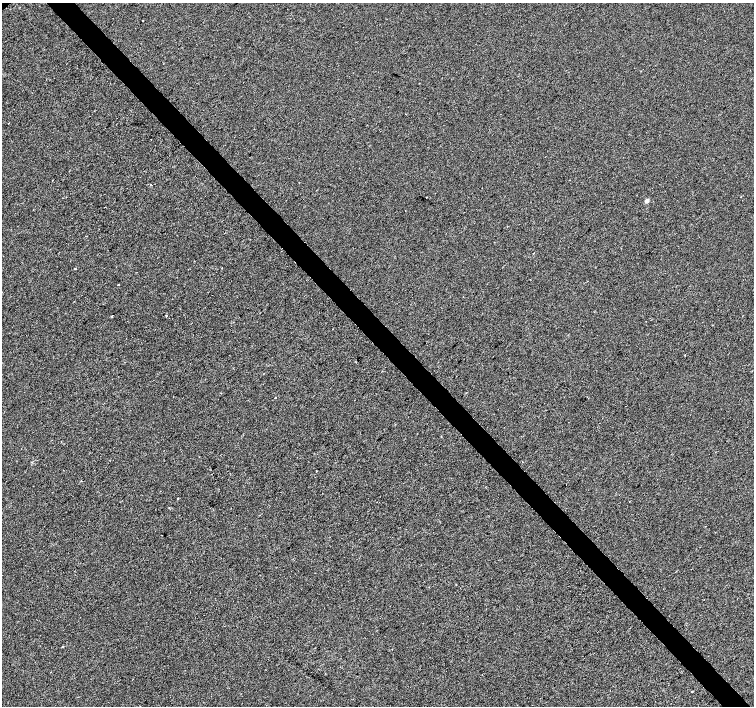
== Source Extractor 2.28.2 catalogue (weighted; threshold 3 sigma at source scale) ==
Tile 6 of 4 x 4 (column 2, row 2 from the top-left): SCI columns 1510-3013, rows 3028-4435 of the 6021 x 5991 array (HDU 1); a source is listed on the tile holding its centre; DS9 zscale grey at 2 x 2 block average (1 PNG px = mean of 2 x 2 image px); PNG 756 x 708 px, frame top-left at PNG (2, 3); no overlay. Shown black and unused: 4% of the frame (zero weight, under 2 of 3 exposures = <1% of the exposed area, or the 3 px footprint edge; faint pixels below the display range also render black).
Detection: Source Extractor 2.28.2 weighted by HDU 2 'WHT'; one run over the whole footprint, this tile lists its part. Background -2.44e-04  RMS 0.0042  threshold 0.0187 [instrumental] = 3 sigma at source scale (4.5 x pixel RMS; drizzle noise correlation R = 1.50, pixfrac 1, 0.0396/0.0396 arcsec/px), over >= 5 px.
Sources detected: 16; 2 cosmic-ray / hot-pixel residue — not listed; the other 14 listed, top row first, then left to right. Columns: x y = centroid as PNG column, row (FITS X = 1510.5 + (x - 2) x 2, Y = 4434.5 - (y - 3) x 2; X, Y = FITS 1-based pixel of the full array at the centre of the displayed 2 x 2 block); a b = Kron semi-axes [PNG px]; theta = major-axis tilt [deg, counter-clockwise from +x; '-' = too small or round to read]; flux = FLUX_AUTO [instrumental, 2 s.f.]
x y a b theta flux
143 21 2 2 - 2.2
151 185 2 2 - 3.7
426 197 2 2 - 1.7
647 201 3 2 - 5.3
105 207 2 2 - 0.74
118 285 2 2 - 1.6
112 316 3 2 - 1
166 316 2 2 - 2.5
275 398 2 2 - 0.71
522 461 2 2 - 0.89
316 471 2 2 - 2.1
178 498 2 2 - 2.5
62 646 2 2 - 0.56
692 691 2 2 - 5.1
Diffuse or blended objects may show on this block-average render without a row.